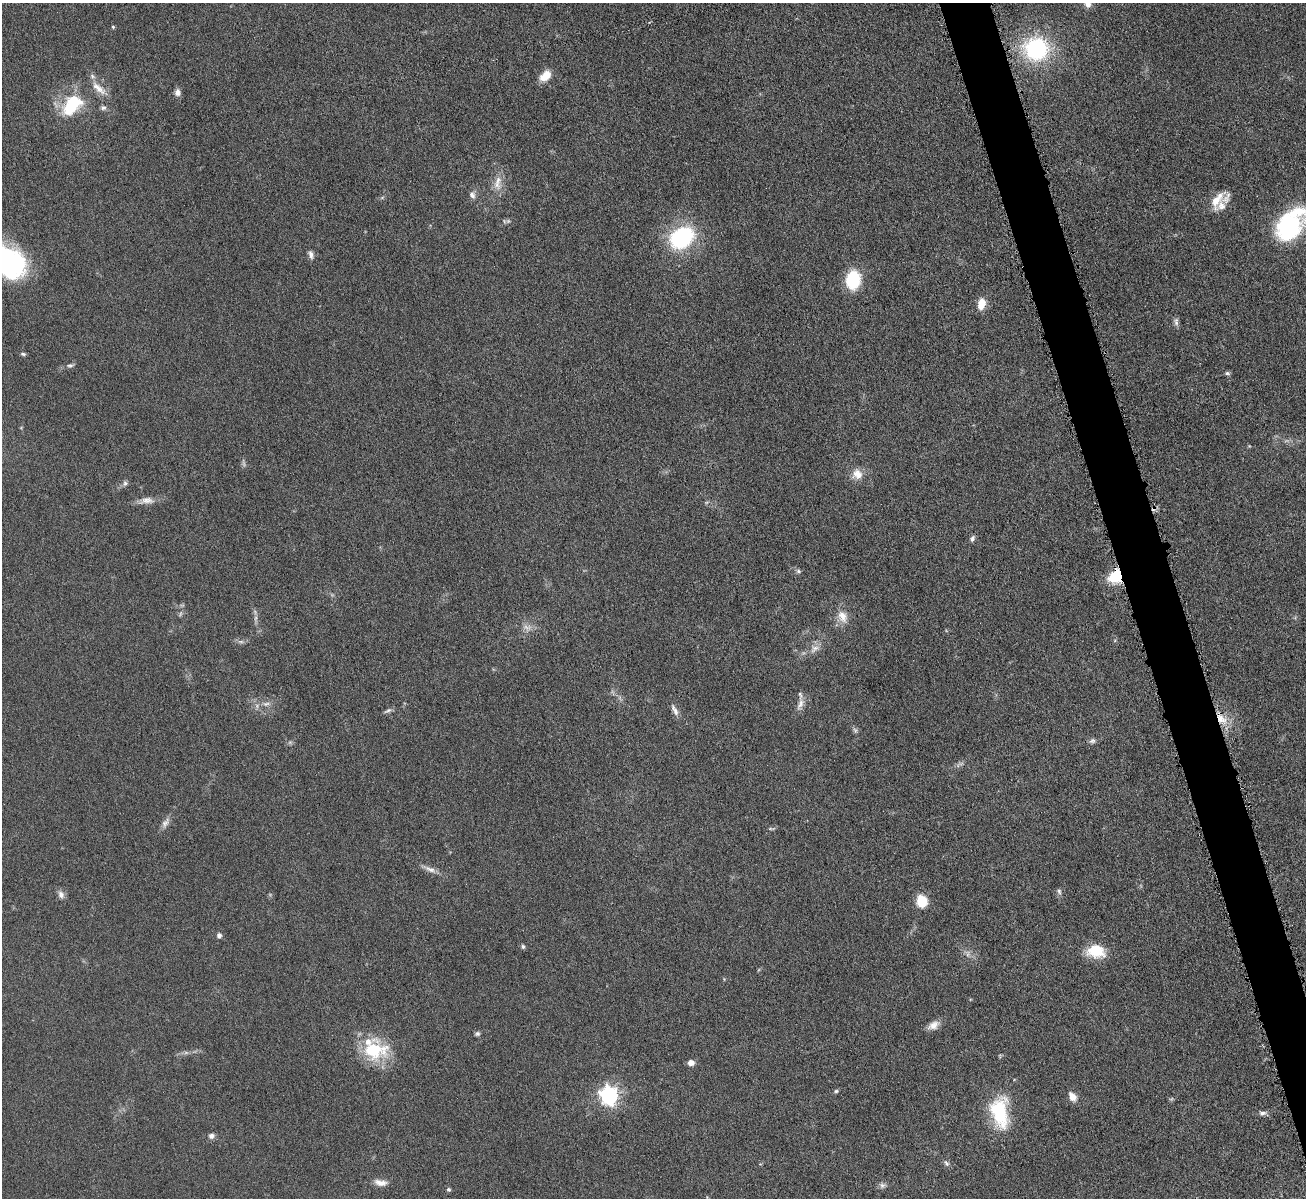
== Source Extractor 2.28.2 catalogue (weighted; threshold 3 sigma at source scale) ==
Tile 6 of 4 x 4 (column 2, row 2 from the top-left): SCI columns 1307-2610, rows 2539-3734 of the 5217 x 5200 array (HDU 1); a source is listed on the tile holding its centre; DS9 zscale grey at full resolution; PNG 1308 x 1200 px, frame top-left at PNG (2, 3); no overlay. Shown black and unused: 4% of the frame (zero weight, under 4 of 8 exposures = <1% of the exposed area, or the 3 px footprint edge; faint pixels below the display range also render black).
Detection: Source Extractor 2.28.2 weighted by HDU 2 'WHT'; one run over the whole footprint, this tile lists its part. Background 0.0478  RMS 0.0044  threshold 0.018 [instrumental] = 3 sigma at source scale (4.09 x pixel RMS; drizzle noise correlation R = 1.36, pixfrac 0.8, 0.05/0.05 arcsec/px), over >= 5 px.
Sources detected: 77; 7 too faint to see at this stretch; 1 inside a brighter object's white glare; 1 cosmic-ray / hot-pixel residue — not listed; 5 inside a brighter listed object's ellipse — not listed separately; the other 63 listed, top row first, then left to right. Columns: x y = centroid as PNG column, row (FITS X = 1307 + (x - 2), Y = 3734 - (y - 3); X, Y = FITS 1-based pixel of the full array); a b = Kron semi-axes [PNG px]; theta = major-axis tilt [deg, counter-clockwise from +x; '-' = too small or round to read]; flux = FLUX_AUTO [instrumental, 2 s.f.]
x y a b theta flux
1088 4 9 8 - 2.5
113 27 4 3 - 0.64
1036 49 22 20 -3 52
545 76 13 8 41 6.3
99 88 26 9 -40 5.1
177 92 9 7 84 2
72 105 32 20 45 22
103 108 7 6 - 1.3
498 183 23 11 83 5.5
472 195 10 8 -70 1.9
1217 200 23 11 60 6.9
1291 225 35 21 51 58
682 238 21 16 35 50
311 255 12 6 -73 1.6
5 262 44 28 -48 64
853 280 18 13 84 20
981 304 12 8 78 6
1176 322 12 6 -89 1.4
23 354 7 4 -15 0.78
70 365 8 5 6 1
1227 373 7 5 -9 0.91
857 474 15 13 -61 4.8
125 483 7 6 - 1.1
147 500 20 9 2 3.8
972 539 9 5 65 1.2
798 571 6 5 - 0.8
1115 576 16 13 45 14
842 617 19 12 -69 5.4
1115 640 5 3 - 0.46
241 642 10 4 0 1.1
814 649 15 9 37 3.3
266 704 10 5 14 1.6
800 704 17 7 65 2.9
675 710 18 6 -63 2.2
388 711 11 5 27 1.1
1221 719 19 9 -34 6.8
855 730 8 5 -64 0.94
1092 741 9 6 17 1.2
961 763 9 4 18 1.1
165 823 17 7 58 2.4
771 829 9 3 1 0.65
430 869 19 7 -21 2.7
1059 891 8 5 -73 1
61 895 10 8 -63 2.1
922 901 14 11 -76 8.1
219 935 5 5 - 1.8
523 947 6 4 -89 0.75
1096 951 19 13 -7 13
968 954 9 4 77 1
933 1025 16 9 27 3.5
477 1034 7 6 - 0.94
373 1050 36 27 5 23
691 1063 7 6 - 2.4
836 1091 5 4 - 0.66
609 1095 7 7 - 180
1072 1097 12 8 -57 3.2
1000 1113 33 18 -83 30
1263 1113 11 6 7 1.5
211 1136 8 7 - 1.7
946 1163 9 6 -59 1.2
381 1183 17 8 -7 3.2
882 1186 8 7 - 1.4
448 1189 5 5 - 0.73
Overlapping masked pixels (flux is a lower limit): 2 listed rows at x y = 1115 576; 1221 719
Isophote crosses this tile's border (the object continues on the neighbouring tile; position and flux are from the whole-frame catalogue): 3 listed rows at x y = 1088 4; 1291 225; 5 262